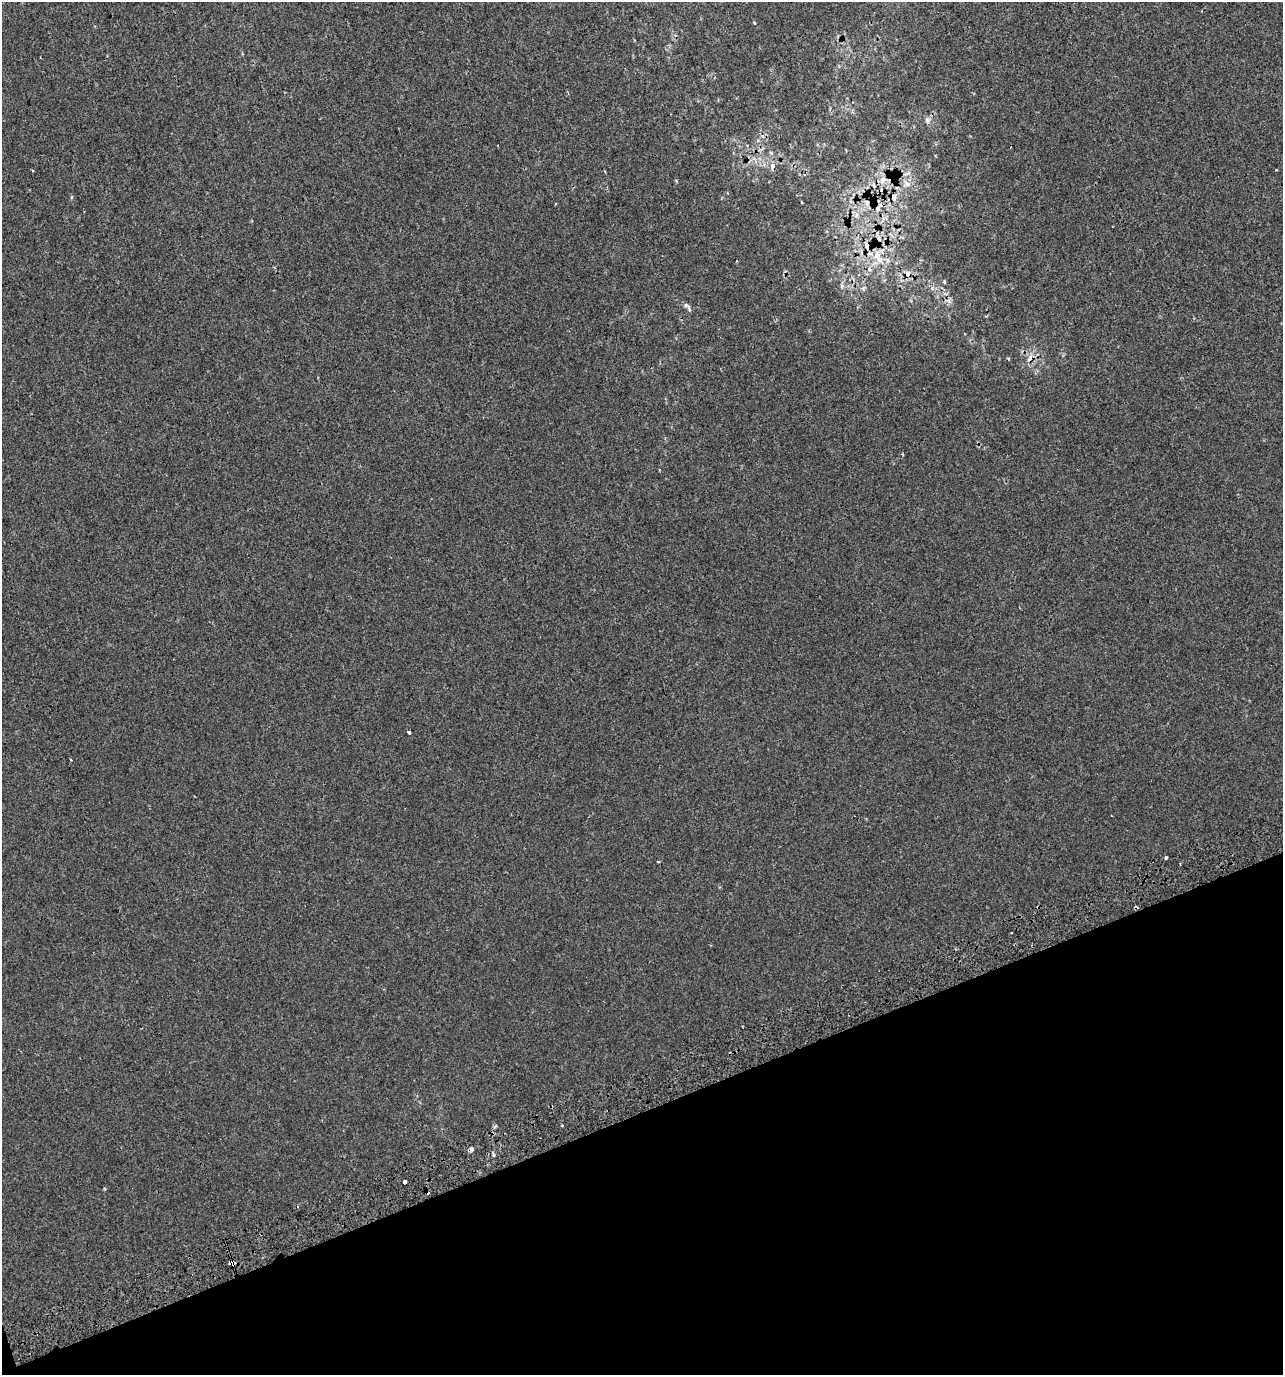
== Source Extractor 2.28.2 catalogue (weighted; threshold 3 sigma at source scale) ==
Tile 14 of 4 x 4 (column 2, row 4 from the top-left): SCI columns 1426-2706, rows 40-1412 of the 5358 x 5574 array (HDU 1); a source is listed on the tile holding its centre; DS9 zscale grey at full resolution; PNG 1285 x 1377 px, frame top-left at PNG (2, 2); no overlay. Shown black and unused: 19% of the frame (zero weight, under 2 of 3 exposures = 2% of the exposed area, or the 3 px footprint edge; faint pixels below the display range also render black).
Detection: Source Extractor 2.28.2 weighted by HDU 2 'WHT'; one run over the whole footprint, this tile lists its part. Background 4.20e-05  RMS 0.0036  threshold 0.0162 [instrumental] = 3 sigma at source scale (4.5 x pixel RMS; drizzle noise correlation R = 1.50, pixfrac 1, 0.0396/0.0396 arcsec/px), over >= 5 px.
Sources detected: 35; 10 cosmic-ray / hot-pixel residue — not listed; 1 inside a brighter listed object's ellipse — not listed separately; the other 24 listed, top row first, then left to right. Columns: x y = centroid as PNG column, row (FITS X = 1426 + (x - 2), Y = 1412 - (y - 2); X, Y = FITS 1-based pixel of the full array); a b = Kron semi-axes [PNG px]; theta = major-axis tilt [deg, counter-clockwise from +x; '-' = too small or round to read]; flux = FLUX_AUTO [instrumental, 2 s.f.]
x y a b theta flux
754 23 4 3 - 2
927 120 9 6 -81 0.92
772 166 10 4 85 0.95
892 178 5 5 - 0.46
882 179 11 8 63 2.1
907 184 8 6 -64 1.5
893 197 11 8 -82 2.2
867 202 10 7 -71 1.5
878 208 13 5 63 1.7
856 215 7 4 89 0.9
878 257 22 10 -66 5.7
907 274 9 7 -88 1.9
944 282 5 4 - 0.42
842 286 7 5 -74 0.76
949 301 8 5 -46 1
686 305 8 5 -11 0.88
409 732 3 3 - 0.67
1166 858 3 3 - 0.88
658 861 4 2 - 0.32
495 1126 6 4 45 0.55
469 1150 5 3 - 1.9
493 1155 6 4 72 0.49
405 1182 3 3 - 4.7
232 1263 4 3 - 24
Overlapping masked pixels (flux is a lower limit): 5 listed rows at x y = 892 178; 893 197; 878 208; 469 1150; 232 1263
Unlisted compact peaks at least as high as the median listed source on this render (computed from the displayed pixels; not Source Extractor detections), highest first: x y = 104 1188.